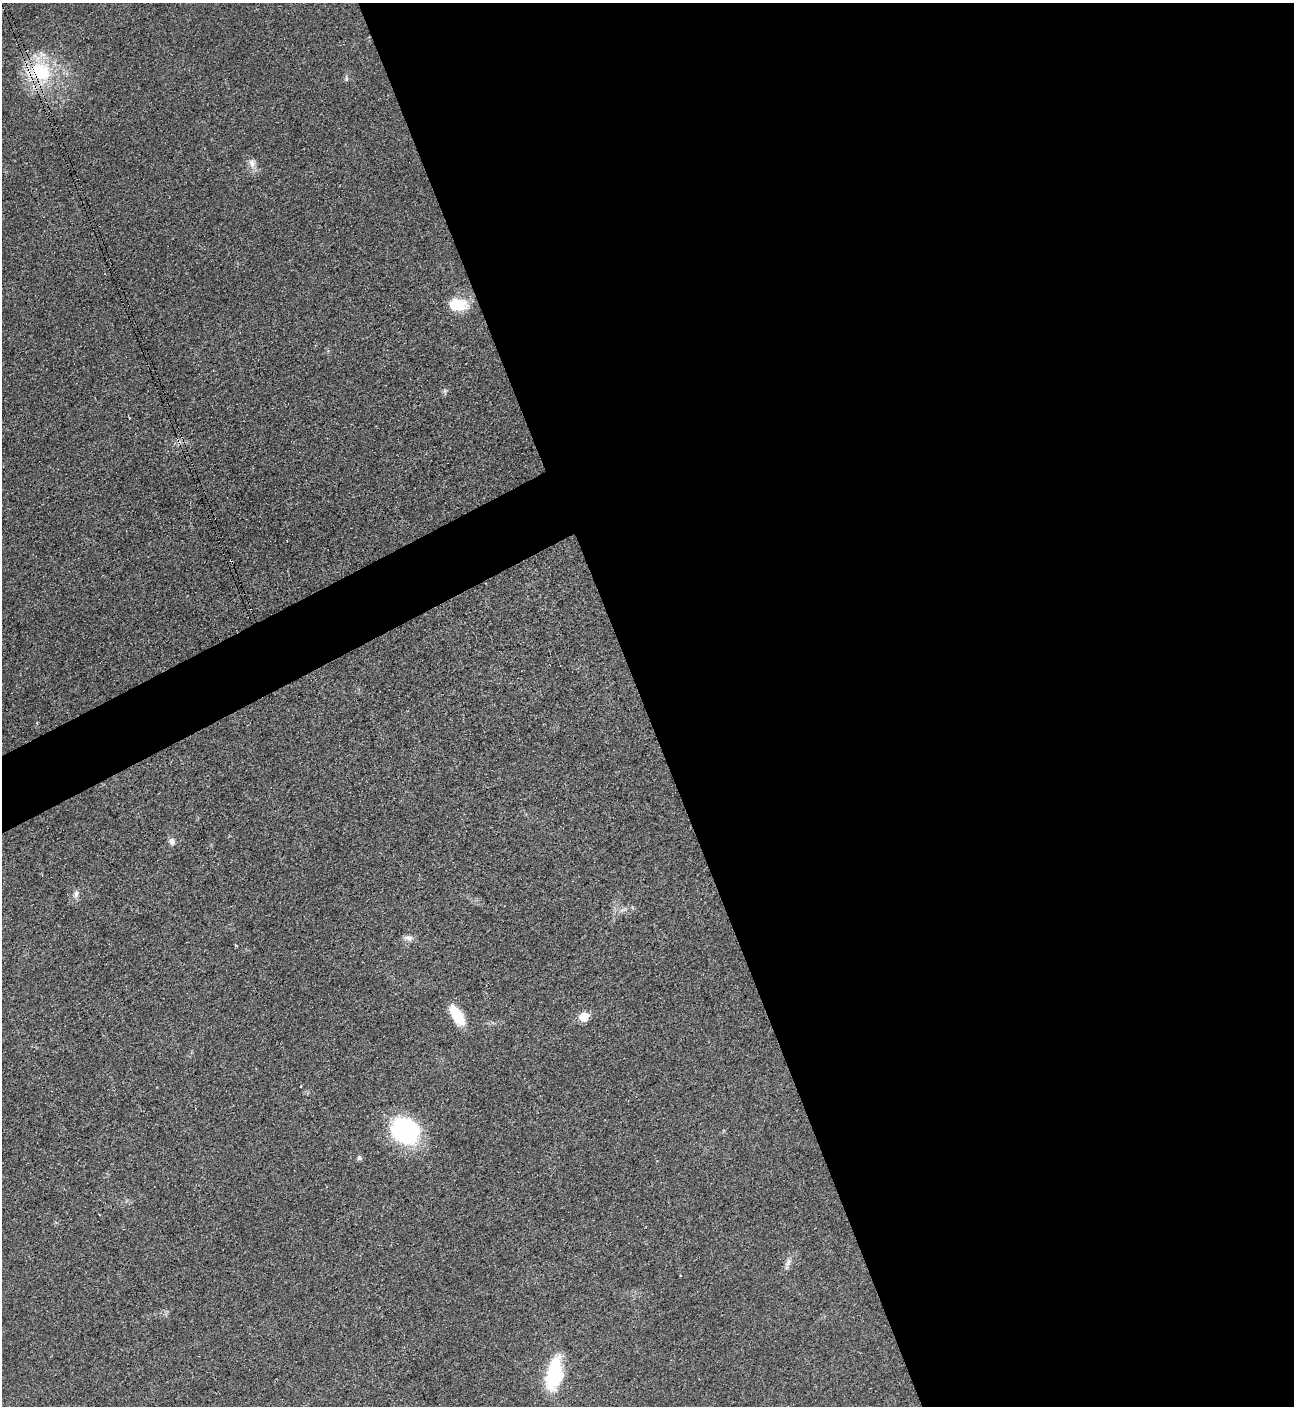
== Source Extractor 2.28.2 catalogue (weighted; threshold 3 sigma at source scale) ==
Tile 8 of 4 x 4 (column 4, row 2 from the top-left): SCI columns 4036-5327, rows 2828-4231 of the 5627 x 5645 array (HDU 1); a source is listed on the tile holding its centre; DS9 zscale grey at full resolution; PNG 1296 x 1408 px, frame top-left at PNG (2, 3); no overlay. Shown black and unused: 53% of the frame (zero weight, under 3 of 4 exposures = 1% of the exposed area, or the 3 px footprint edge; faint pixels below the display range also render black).
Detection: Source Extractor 2.28.2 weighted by HDU 2 'WHT'; one run over the whole footprint, this tile lists its part. Background 0.035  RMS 0.0048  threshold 0.0217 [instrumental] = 3 sigma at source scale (4.5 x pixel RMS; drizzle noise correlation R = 1.50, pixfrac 1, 0.05/0.05 arcsec/px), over >= 5 px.
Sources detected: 20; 3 cosmic-ray / hot-pixel residue — not listed; the other 17 listed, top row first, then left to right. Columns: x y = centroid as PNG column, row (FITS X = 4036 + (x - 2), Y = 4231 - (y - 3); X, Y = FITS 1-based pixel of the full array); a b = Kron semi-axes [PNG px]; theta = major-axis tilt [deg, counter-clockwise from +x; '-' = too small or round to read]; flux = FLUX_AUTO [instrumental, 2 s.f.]
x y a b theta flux
41 72 35 30 -42 35
346 78 10 3 -82 0.88
252 163 14 8 -74 3.2
457 304 16 11 -11 18
445 391 7 4 89 0.91
37 723 3 3 - 0.66
172 841 9 7 -67 2.1
76 894 10 6 74 1.9
623 910 13 4 27 1.8
408 938 12 8 -11 2.4
235 945 5 3 - 0.53
457 1015 23 11 -58 13
584 1017 6 6 - 15
404 1131 28 22 -32 67
359 1158 7 6 - 1
788 1263 14 6 73 2.4
554 1374 37 16 80 29
Overlapping masked pixels (flux is a lower limit): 1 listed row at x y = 41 72